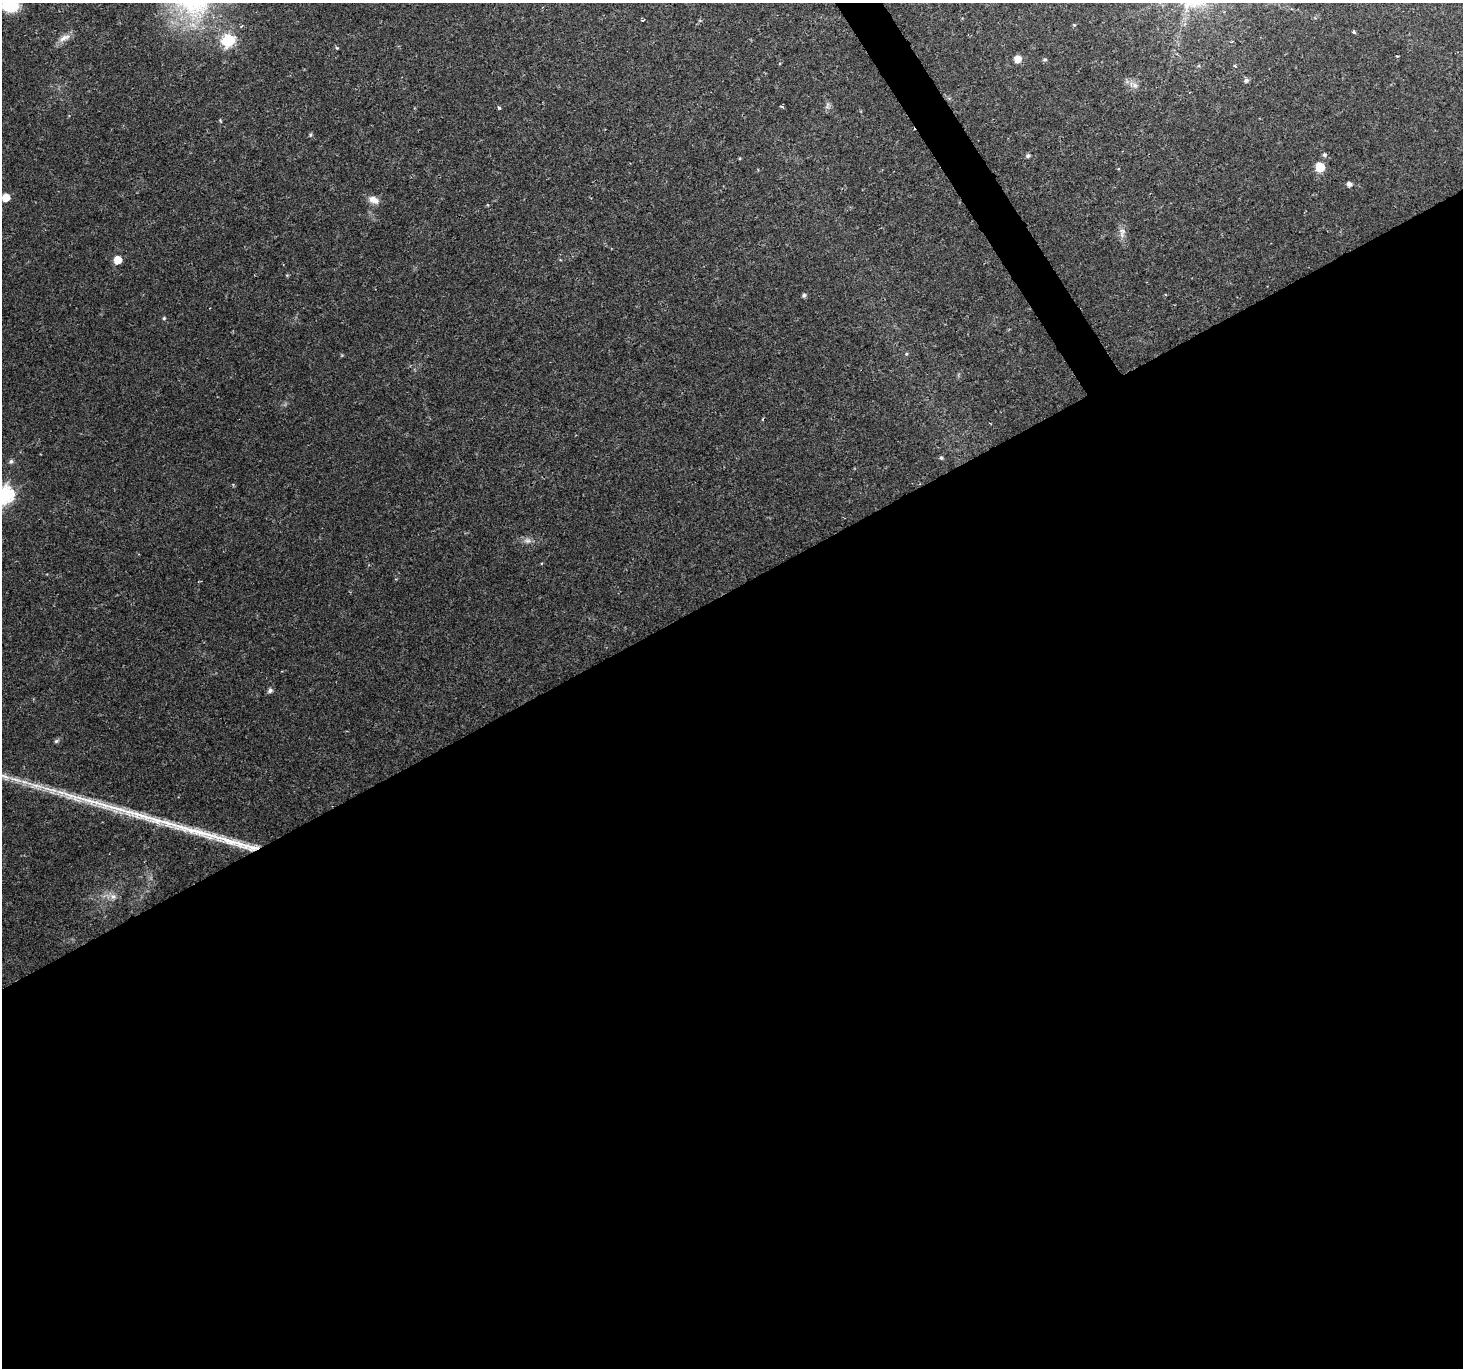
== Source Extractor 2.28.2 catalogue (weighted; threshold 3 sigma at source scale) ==
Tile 15 of 4 x 4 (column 3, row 4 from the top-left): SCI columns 3180-4640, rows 309-1674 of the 6101 x 5900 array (HDU 1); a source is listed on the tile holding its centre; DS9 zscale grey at full resolution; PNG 1465 x 1370 px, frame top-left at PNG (2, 3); no overlay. Shown black and unused: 58% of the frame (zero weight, under 2 of 3 exposures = <1% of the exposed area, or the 3 px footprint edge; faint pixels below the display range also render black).
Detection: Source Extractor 2.28.2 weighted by HDU 2 'WHT'; one run over the whole footprint, this tile lists its part. Background 0.0287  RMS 0.0029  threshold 0.0131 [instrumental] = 3 sigma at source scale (4.5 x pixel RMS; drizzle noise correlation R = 1.50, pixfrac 1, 0.0396/0.0396 arcsec/px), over >= 5 px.
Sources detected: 42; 4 long thin detections or spike segments (spike, bleed or trail) — not listed; the other 38 listed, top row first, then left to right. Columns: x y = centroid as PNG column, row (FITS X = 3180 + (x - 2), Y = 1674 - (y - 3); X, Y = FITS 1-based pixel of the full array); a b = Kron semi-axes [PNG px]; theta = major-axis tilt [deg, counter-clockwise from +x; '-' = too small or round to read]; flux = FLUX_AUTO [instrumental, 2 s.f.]
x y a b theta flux
10 5 14 11 -5 13
642 20 4 3 - 0.34
1074 25 5 3 - 0.29
1354 32 4 3 - 1.6
64 38 20 7 28 2.1
228 40 6 6 - 36
337 48 5 3 - 0.29
1397 56 3 2 - 0.29
1018 59 6 6 - 3.2
1045 59 6 5 - 0.5
1235 65 6 3 -52 0.41
1246 80 6 5 - 0.8
1135 86 9 7 -43 1.3
827 106 10 5 76 0.86
782 107 6 2 -19 0.27
499 108 4 3 - 0.6
220 120 4 3 - 0.32
310 135 5 4 - 0.4
1325 155 3 3 - 2.4
1028 156 5 5 - 0.74
1320 167 6 6 - 13
1349 184 5 5 - 1
6 198 5 5 - 5.4
373 200 13 8 -23 2.4
1122 231 10 8 -11 1.4
117 260 5 5 - 5.7
804 295 5 5 - 0.61
164 318 5 5 - 0.36
906 354 5 4 - 0.31
763 419 4 3 - 0.31
941 458 5 5 - 0.42
11 461 7 5 57 0.63
5 494 8 7 - 76
527 540 11 8 -9 1.3
270 690 6 5 - 1.1
56 741 7 5 36 0.53
5 777 18 8 -27 3.1
113 896 10 8 -15 1.7
Isophote crosses this tile's border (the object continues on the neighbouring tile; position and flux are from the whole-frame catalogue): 3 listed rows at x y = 10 5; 5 494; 5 777